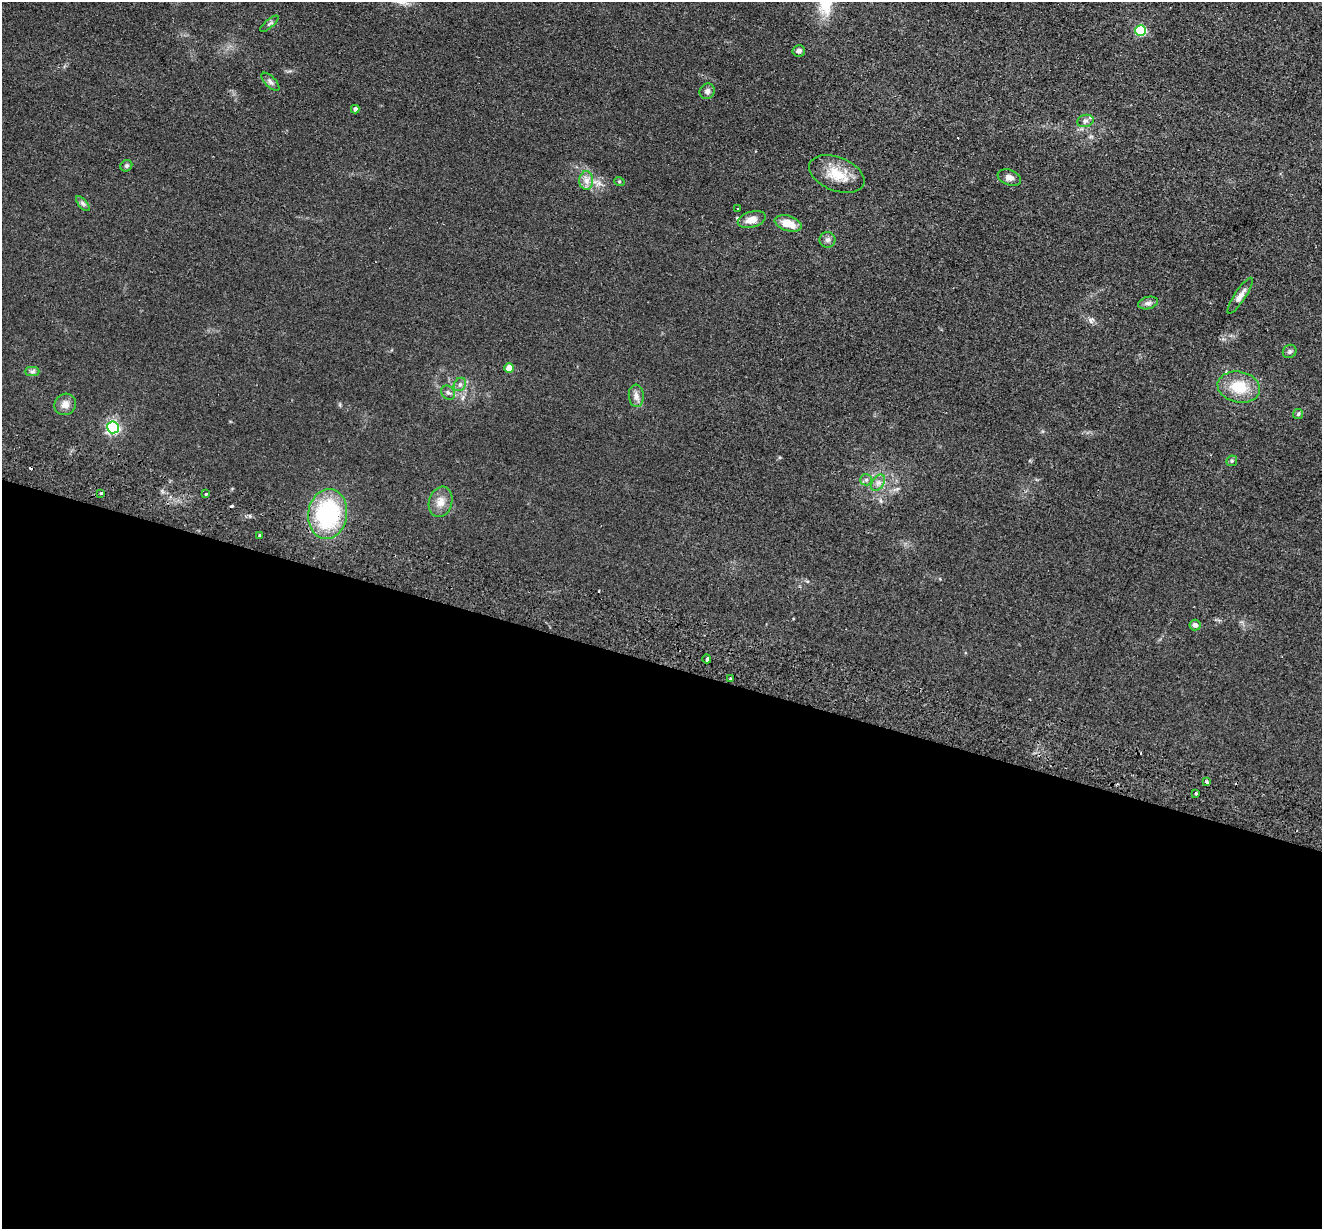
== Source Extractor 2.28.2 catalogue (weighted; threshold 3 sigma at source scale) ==
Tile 14 of 4 x 4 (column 2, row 4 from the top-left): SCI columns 1341-2660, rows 188-1414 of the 5321 x 5409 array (HDU 1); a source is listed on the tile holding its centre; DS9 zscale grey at full resolution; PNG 1324 x 1231 px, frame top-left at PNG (2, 2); each listed source drawn as its Kron ellipse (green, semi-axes under 4 px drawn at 4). Shown black and unused: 46% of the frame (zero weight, under 2 of 3 exposures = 3% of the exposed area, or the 3 px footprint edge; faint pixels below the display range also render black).
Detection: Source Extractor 2.28.2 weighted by HDU 2 'WHT'; one run over the whole footprint, this tile lists its part. Background 0.0578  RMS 0.0092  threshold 0.0416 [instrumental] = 3 sigma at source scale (4.5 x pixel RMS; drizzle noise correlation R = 1.50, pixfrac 1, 0.05/0.05 arcsec/px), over >= 5 px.
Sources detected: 45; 3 cosmic-ray / hot-pixel residue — neither listed nor drawn; the other 42 listed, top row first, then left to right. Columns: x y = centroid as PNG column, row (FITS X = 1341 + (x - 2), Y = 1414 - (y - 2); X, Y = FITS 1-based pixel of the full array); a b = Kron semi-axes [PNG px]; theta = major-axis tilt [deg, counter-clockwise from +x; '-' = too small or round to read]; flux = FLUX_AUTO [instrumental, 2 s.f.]
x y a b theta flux
269 24 11 3 40 1.7
1141 30 5 5 - 70
799 51 6 5 - 2.7
270 82 11 5 -45 2.9
707 91 8 7 - 2.9
355 109 4 4 - 3
1085 121 8 6 15 2.7
126 166 6 5 - 1.7
837 174 29 17 -21 21
1009 177 12 7 -19 4.2
586 181 9 7 -89 5
619 181 5 3 - 0.84
83 204 9 4 -48 2.1
737 208 2 2 - 0.88
752 220 14 8 15 9.2
788 223 14 7 -17 14
827 240 8 8 - 2.9
1240 296 21 5 56 5.8
1148 303 10 6 14 3.1
1290 351 7 6 - 2.1
509 368 5 4 - 15
32 372 7 4 0 2
460 384 7 5 52 2.6
1239 387 21 15 -12 26
448 393 7 6 - 2.5
636 396 11 7 -85 4.8
65 404 11 10 - 6.4
1298 414 5 5 - 1.5
113 427 6 6 - 170
1232 461 5 5 - 1.4
866 480 6 5 - 2
878 483 9 6 53 3.4
101 493 3 3 - 2
206 494 3 3 - 2.7
441 502 15 11 73 9.1
328 514 25 19 82 98
259 535 3 3 - 2.3
1195 625 5 5 - 3
707 659 4 3 - 4.6
730 679 3 3 - 3.6
1207 782 4 3 - 2.2
1196 793 3 3 - 1.7